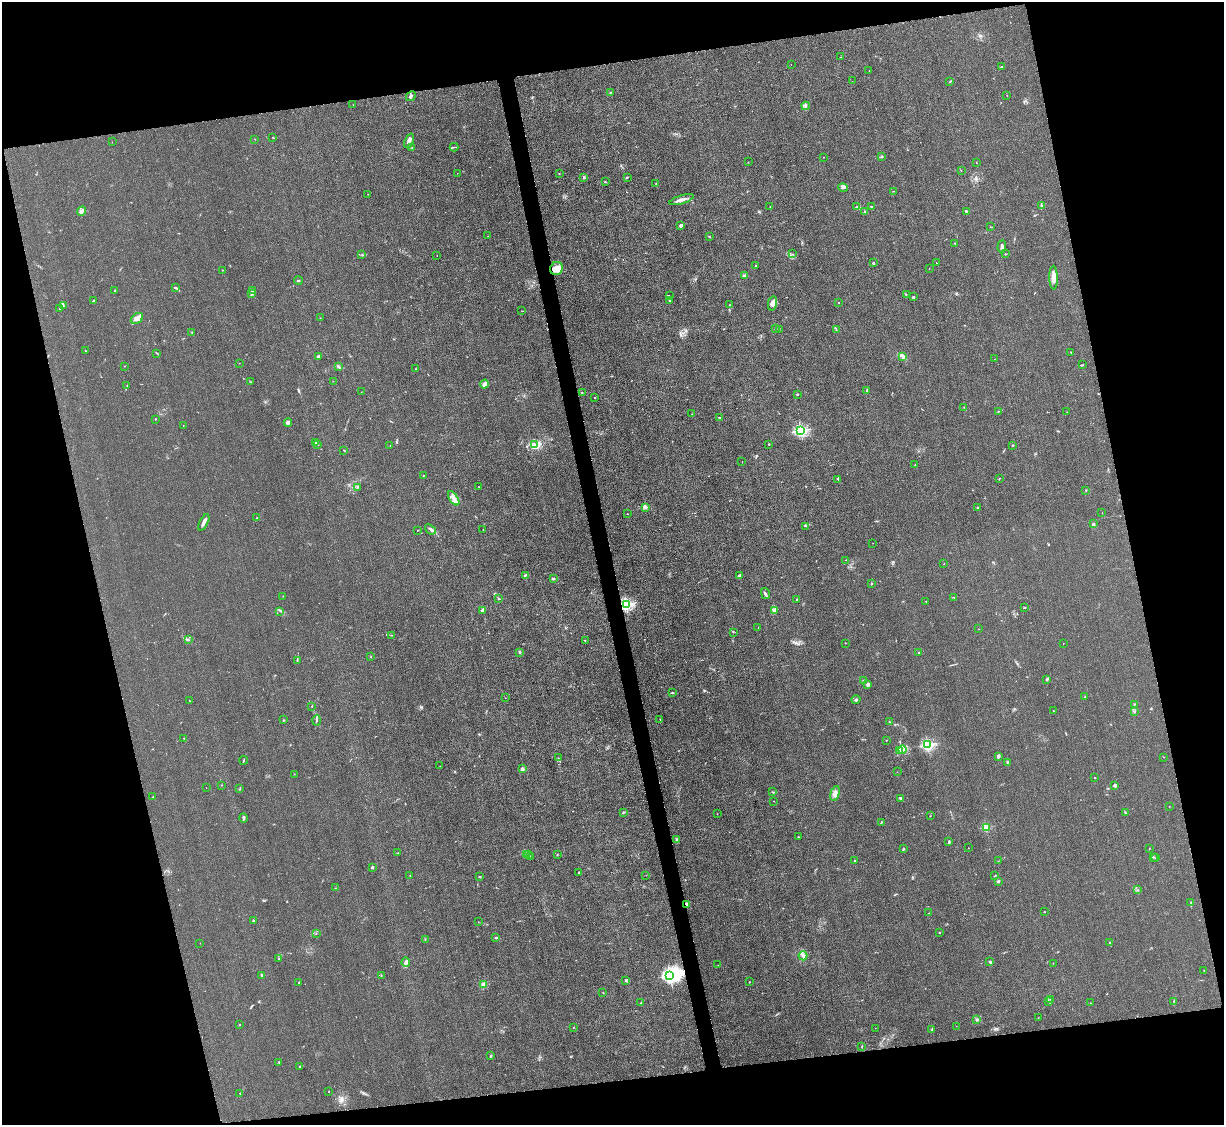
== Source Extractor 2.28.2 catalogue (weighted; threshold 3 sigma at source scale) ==
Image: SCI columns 13-4898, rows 264-4752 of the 4923 x 4898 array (HDU 1 of 3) = the unmasked area's bounding box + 8 px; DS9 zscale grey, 4 x 4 block average (1 PNG px = mean of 4 x 4 image px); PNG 1226 x 1127 px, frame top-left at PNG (2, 2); each listed source drawn as its Kron ellipse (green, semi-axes under 4 px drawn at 4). Shown black and unused: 26% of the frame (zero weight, under 3 of 4 exposures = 2% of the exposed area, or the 3 px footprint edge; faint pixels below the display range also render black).
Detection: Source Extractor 2.28.2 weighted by HDU 2 'WHT'. Background 0.0151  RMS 0.0046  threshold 0.0205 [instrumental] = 3 sigma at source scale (4.5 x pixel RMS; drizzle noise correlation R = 1.50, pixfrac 1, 0.05/0.05 arcsec/px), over >= 5 px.
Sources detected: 307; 2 too faint to see at this stretch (4 x 4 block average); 2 inside a brighter object's white glare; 4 cosmic-ray / hot-pixel residue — neither listed nor drawn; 5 coinciding with a brighter row at this scale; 12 inside a brighter listed object's ellipse — not listed separately; the other 282 listed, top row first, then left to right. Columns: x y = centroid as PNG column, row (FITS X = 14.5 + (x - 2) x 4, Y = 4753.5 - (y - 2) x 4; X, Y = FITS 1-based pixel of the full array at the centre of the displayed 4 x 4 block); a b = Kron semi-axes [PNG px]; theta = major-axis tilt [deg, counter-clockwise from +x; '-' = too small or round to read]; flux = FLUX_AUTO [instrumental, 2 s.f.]
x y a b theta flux
840 57 2 2 - 0.9
791 64 2 2 - 1.3
1001 67 2 2 - 1.3
869 71 2 2 - 0.5
852 81 2 2 - 0.44
950 82 2 2 - 0.83
610 92 2 2 - 2.1
1007 95 2 2 - 0.83
411 96 5 2 - 4.2
353 105 2 2 - 0.47
806 106 4 2 - 2.9
273 137 2 2 - 1.1
255 139 2 2 - 0.64
409 141 8 3 67 10
112 142 2 2 - 0.57
454 147 4 2 - 2.2
412 148 2 2 - 1.4
881 156 2 2 - 15
824 157 2 2 - 0.97
748 162 2 2 - 0.65
976 162 2 2 - 0.98
961 170 2 2 - 1.1
457 173 2 2 - 0.64
559 173 2 2 - 1.1
627 177 3 2 - 2
584 178 3 2 - 2.2
605 182 2 2 - 2.2
656 184 2 2 - 1.1
843 188 4 3 - 5.5
894 191 3 2 - 1.2
368 194 2 2 - 0.69
681 200 13 2 17 15
1041 205 2 2 - 2.5
770 206 2 2 - 0.67
857 206 2 2 - 2.1
871 206 2 2 - 1.4
82 211 5 3 - 6.5
864 211 3 2 - 2
966 211 2 2 - 10
681 225 3 2 - 6.5
991 227 2 2 - 0.94
487 236 2 2 - 0.37
709 236 3 2 - 1.7
955 243 2 2 - 2.1
1002 247 6 3 86 7.7
793 254 2 2 - 0.7
1005 254 2 2 - 1.2
361 255 4 2 - 1.5
437 255 2 2 - 0.56
873 263 2 2 - 3.4
936 263 2 2 - 0.84
756 266 2 2 - 2.6
557 268 7 6 - 20
929 268 2 2 - 0.61
222 270 2 2 - 1.4
744 276 3 2 - 5.1
1054 278 12 3 -89 22
298 281 4 2 - 2.2
175 287 3 2 - 2.4
115 290 2 2 - 2.3
252 290 3 2 - 1.8
252 293 2 2 - 2.2
906 295 2 2 - 1.4
669 296 2 2 - 1.6
913 297 3 2 - 2.6
93 301 4 2 - 2.9
670 301 3 2 - 1.3
772 303 7 4 78 20
839 303 2 2 - 0.98
730 305 2 2 - 0.7
63 306 3 2 - 1.5
59 308 2 2 - 1.4
521 311 2 2 - 0.72
137 318 7 5 37 20
320 318 2 2 - 0.68
775 328 2 2 - 1.6
779 329 2 2 - 0.85
836 330 3 2 - 1.8
192 333 2 2 - 1.3
85 350 3 2 - 1
1071 352 2 2 - 1.3
157 353 4 2 - 1.2
318 356 3 2 - 9.8
902 356 3 2 - 3.6
994 359 2 2 - 0.54
239 363 2 2 - 1.4
1082 365 3 2 - 1.8
124 366 2 2 - 1.5
339 367 3 2 - 3.2
416 369 3 2 - 1.3
333 381 2 2 - 0.7
251 382 2 2 - 0.91
484 384 4 3 - 11
127 386 2 2 - 1.1
867 391 4 2 - 3.2
361 392 2 2 - 0.57
582 392 2 2 - 2.3
797 394 2 2 - 2.9
595 397 2 2 - 1.2
964 407 2 2 - 1.2
999 411 2 2 - 0.76
1067 412 2 2 - 0.52
692 414 2 2 - 1.5
720 418 2 2 - 1.5
155 419 2 2 - 1.1
288 423 4 3 - 8.3
183 425 2 2 - 0.81
801 431 2 2 - 490
316 443 3 2 - 1.9
769 444 2 2 - 2.8
318 445 2 2 - 1.1
535 445 3 2 - 5.2
1013 445 2 2 - 3
390 446 2 2 - 1.2
344 450 2 2 - 2.8
742 462 2 2 - 0.8
915 465 2 2 - 0.62
423 475 2 2 - 1.7
1000 478 2 2 - 1
838 479 3 3 - 2.5
358 487 3 2 - 2.2
478 487 2 2 - 1.6
1086 490 2 2 - 1.9
454 498 8 3 -57 13
645 507 2 2 - 59
978 507 2 2 - 1.8
1102 513 2 2 - 0.62
627 514 2 2 - 0.84
256 517 2 2 - 0.76
204 522 9 2 63 9.8
1093 524 3 3 - 4.3
806 526 2 2 - 1.7
430 529 6 3 -40 6.7
418 530 2 2 - 0.99
483 530 2 2 - 0.53
873 543 2 2 - 0.52
846 560 2 2 - 0.69
944 564 2 2 - 0.73
525 575 3 2 - 2.7
740 575 3 2 - 5.8
553 579 4 2 - 4.2
871 583 2 2 - 1.9
765 594 5 2 - 4.8
283 596 2 2 - 0.77
954 597 2 2 - 1.5
499 599 2 2 - 2.8
796 600 2 2 - 1.6
926 601 2 2 - 0.71
626 604 2 2 - 580
1024 608 3 2 - 1.8
482 610 2 2 - 38
775 610 3 2 - 3.5
280 611 2 2 - 1.1
758 628 2 2 - 0.49
979 629 2 2 - 0.64
733 632 2 2 - 1.4
391 635 2 2 - 0.92
188 640 2 2 - 1.8
585 640 2 2 - 1.1
845 643 2 2 - 1
1063 643 2 2 - 0.79
520 652 2 2 - 3.1
919 653 2 2 - 1.3
371 657 3 2 - 0.76
297 660 3 2 - 2.5
1046 680 3 2 - 2.8
863 681 3 2 - 2.3
868 684 4 3 - 7.4
672 693 3 2 - 2.1
1085 697 2 2 - 1.1
505 698 2 2 - 0.77
856 699 4 3 - 4.6
189 700 2 2 - 0.79
1135 704 2 2 - 1.2
312 706 2 2 - 1
1053 711 2 2 - 0.71
1134 712 3 2 - 1.5
660 719 2 2 - 1
283 720 2 2 - 1.5
317 720 5 2 - 3.1
889 722 2 2 - 0.98
184 738 2 2 - 1.2
886 740 2 2 - 3.3
927 745 2 2 - 300
902 750 4 2 - 4.5
899 751 2 2 - 2.2
998 756 4 2 - 3.9
1163 757 2 2 - 0.62
558 758 2 2 - 0.6
244 760 4 2 - 1.9
1007 762 3 2 - 3.1
440 766 2 2 - 0.38
522 769 2 2 - 37
897 772 2 2 - 0.5
294 774 2 2 - 0.72
1095 778 2 2 - 1.6
221 785 2 2 - 1.8
1115 785 2 2 - 8.5
206 788 2 2 - 0.5
240 789 2 2 - 1.8
772 792 2 2 - 0.86
835 793 8 4 73 14
153 797 2 2 - 0.81
901 798 3 2 - 3.3
773 801 2 2 - 0.66
1169 807 2 2 - 0.82
623 812 2 2 - 2.1
1125 812 4 2 - 2.8
717 814 2 2 - 0.68
930 816 2 2 - 0.87
243 818 5 2 - 4.8
881 822 2 2 - 1.8
986 827 2 2 - 160
798 837 2 2 - 1.4
677 839 3 2 - 3.6
949 842 3 2 - 6
968 848 2 2 - 0.71
1149 848 2 2 - 1.3
903 849 2 2 - 2
397 853 2 2 - 1.1
528 854 2 2 - 0.62
557 854 2 2 - 1.1
526 855 2 2 - 1.4
530 856 2 2 - 0.66
1153 857 2 2 - 2.4
1156 858 2 2 - 1.4
854 861 2 2 - 2
998 861 2 2 - 0.51
372 867 2 2 - 4.5
578 873 2 2 - 2.6
410 875 2 2 - 1.1
646 875 2 2 - 0.46
995 876 3 2 - 2.2
480 877 3 2 - 1.6
998 881 2 2 - 4.6
336 888 2 2 - 1.2
1138 890 2 2 - 0.98
1191 902 2 2 - 1.4
687 904 2 2 - 12
1044 912 2 2 - 1.5
929 913 2 2 - 0.64
253 921 3 3 - 2.3
478 922 2 2 - 0.57
939 933 3 2 - 1.1
316 934 2 2 - 0.72
496 938 2 2 - 4.5
425 939 2 2 - 0.65
200 943 2 2 - 0.5
1110 943 4 2 - 2.2
803 956 5 2 - 5.4
279 958 2 2 - 0.99
406 962 5 4 - 7
990 962 3 2 - 3.4
1053 963 2 2 - 0.88
718 965 2 2 - 0.58
1204 971 2 2 - 1.6
262 975 2 2 - 21
381 975 2 2 - 0.76
670 975 3 2 - 950
626 981 3 2 - 2.4
749 982 2 2 - 1.6
298 983 2 2 - 1.5
483 984 4 3 - 8.2
603 993 2 2 - 0.96
1051 999 2 2 - 1.4
1174 1001 2 2 - 1.9
1049 1002 4 2 - 2
641 1003 4 2 - 3
1090 1003 2 2 - 0.54
1038 1018 2 2 - 0.46
977 1019 3 2 - 3.6
239 1025 2 2 - 1.4
956 1026 2 2 - 0.37
573 1027 2 2 - 1.2
875 1028 2 2 - 0.39
932 1029 3 2 - 2.5
862 1046 2 2 - 0.83
491 1056 3 2 - 2.6
279 1062 3 2 - 1.6
299 1067 2 2 - 1.5
328 1092 2 2 - 0.87
240 1093 2 2 - 1.1
Overlapping masked pixels (flux is a lower limit): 2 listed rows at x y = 626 604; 687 904
Diffuse or blended objects may show on this block-average render without a row.